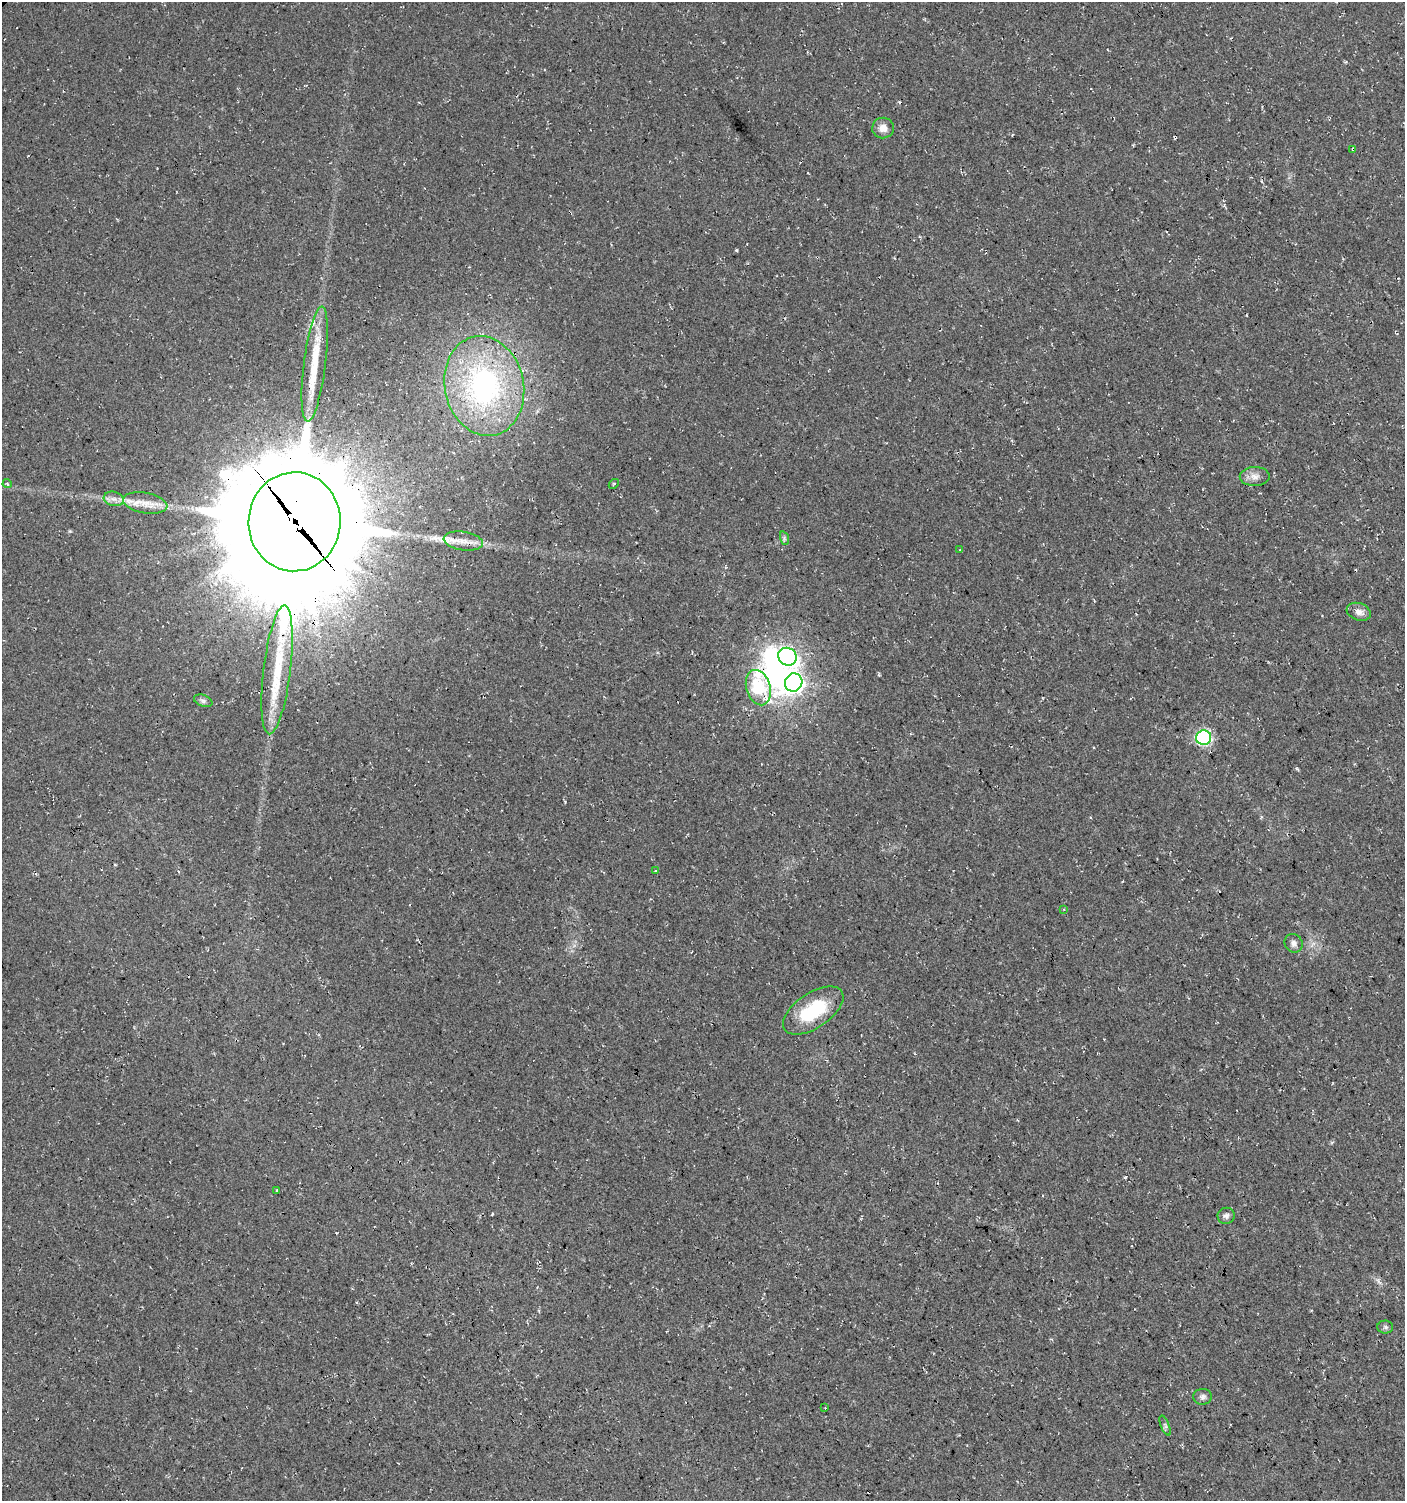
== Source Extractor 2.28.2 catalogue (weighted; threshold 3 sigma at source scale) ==
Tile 6 of 4 x 4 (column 2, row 2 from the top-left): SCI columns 1549-2951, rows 3009-4507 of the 5964 x 6007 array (HDU 1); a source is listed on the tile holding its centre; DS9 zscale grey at full resolution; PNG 1407 x 1503 px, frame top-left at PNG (2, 2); each listed source drawn as its Kron ellipse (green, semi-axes under 4 px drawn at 4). Shown black and unused: <1% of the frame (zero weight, under 3 of 4 exposures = <1% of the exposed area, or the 3 px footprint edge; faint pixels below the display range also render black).
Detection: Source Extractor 2.28.2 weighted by HDU 2 'WHT'; one run over the whole footprint, this tile lists its part. Background 0.018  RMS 0.0064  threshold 0.0288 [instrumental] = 3 sigma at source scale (4.5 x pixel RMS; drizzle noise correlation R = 1.50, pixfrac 1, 0.0396/0.0396 arcsec/px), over >= 5 px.
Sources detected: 36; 2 inside a brighter object's white glare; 2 cosmic-ray / hot-pixel residue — neither listed nor drawn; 2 inside a brighter listed object's ellipse — not listed separately; the other 30 listed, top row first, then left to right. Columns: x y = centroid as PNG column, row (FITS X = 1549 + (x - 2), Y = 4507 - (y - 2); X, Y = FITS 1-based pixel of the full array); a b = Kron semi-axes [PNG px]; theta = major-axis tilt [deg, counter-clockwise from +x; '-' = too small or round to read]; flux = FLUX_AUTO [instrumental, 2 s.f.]
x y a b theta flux
883 128 11 10 - 5.4
1353 149 3 3 - 1
315 364 58 11 83 24
484 386 50 39 -78 130
1255 476 15 9 1 4.8
7 483 5 3 - 0.84
614 484 5 2 - 0.69
114 499 10 7 -14 3.4
145 503 22 10 -9 9.3
294 522 49 46 88 29000
784 538 7 4 -72 1.2
463 541 20 9 -9 7.4
960 550 3 3 - 0.6
1359 612 12 8 -19 4
787 657 9 8 - 180
277 670 65 13 83 39
794 682 9 8 - 310
758 688 18 12 -73 68
203 701 9 5 -21 1.8
1204 738 7 7 - 140
655 871 3 2 - 0.47
1064 909 3 3 - 0.56
1294 943 9 8 - 2.9
813 1010 34 17 34 36
276 1191 3 3 - 1.1
1226 1216 8 8 - 2.2
1385 1327 8 6 -1 1.6
1203 1397 9 8 - 2.2
825 1408 2 2 - 0.41
1165 1426 11 4 -67 1.5
Overlapping masked pixels (flux is a lower limit): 4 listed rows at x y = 1353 149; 294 522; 277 670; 758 688
Unlisted compact peaks at least as high as the median listed source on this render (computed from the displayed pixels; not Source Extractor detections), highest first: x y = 737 250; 1297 769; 492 1214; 565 802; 1126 1177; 70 531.